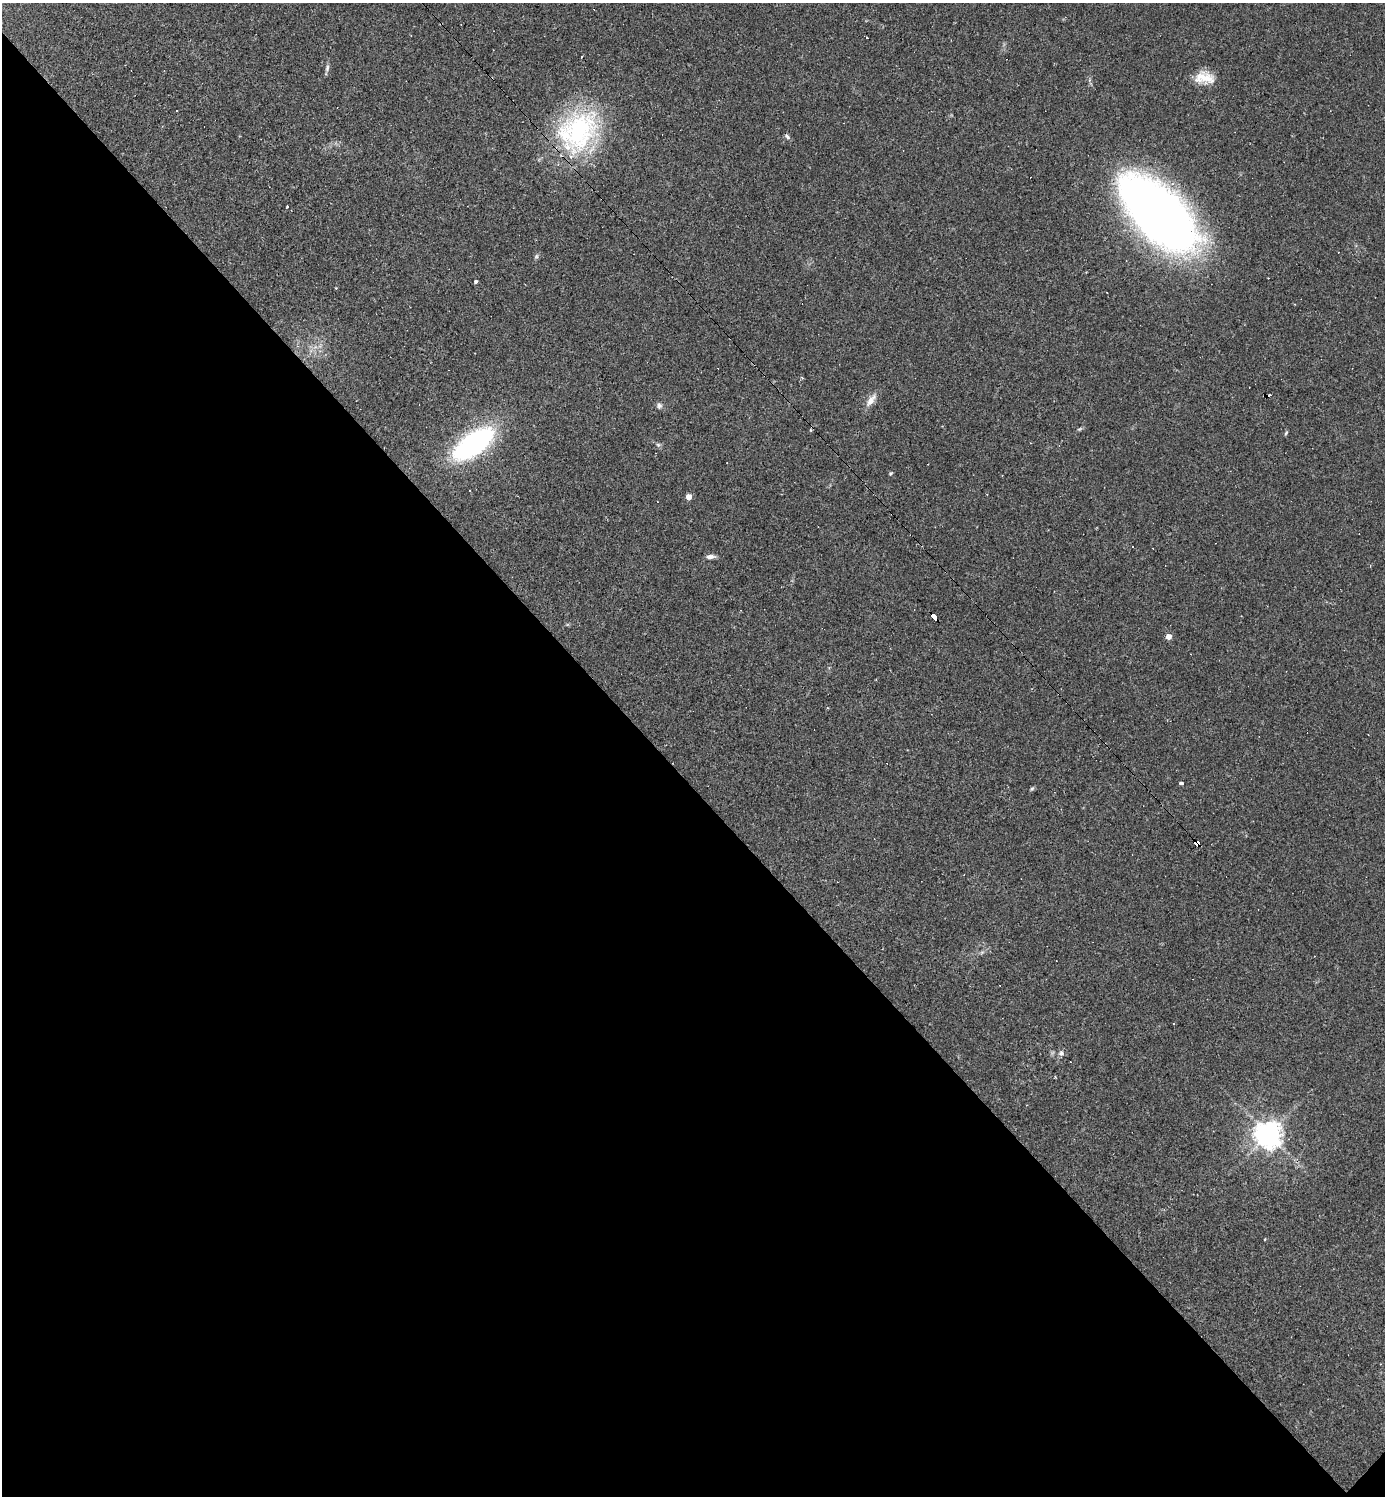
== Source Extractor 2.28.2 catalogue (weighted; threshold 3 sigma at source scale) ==
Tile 14 of 4 x 4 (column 2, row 4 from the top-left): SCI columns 1677-3059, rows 1-1494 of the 5976 x 5976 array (HDU 1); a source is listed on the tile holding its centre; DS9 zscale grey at full resolution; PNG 1387 x 1498 px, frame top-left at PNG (2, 3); no overlay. Shown black and unused: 48% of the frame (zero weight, under 2 of 3 exposures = <1% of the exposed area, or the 3 px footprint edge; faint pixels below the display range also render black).
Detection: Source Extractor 2.28.2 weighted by HDU 2 'WHT'; one run over the whole footprint, this tile lists its part. Background 0.0635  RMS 0.0069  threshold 0.0312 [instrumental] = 3 sigma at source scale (4.5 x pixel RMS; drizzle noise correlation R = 1.50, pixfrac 1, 0.05/0.05 arcsec/px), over >= 5 px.
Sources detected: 40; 10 cosmic-ray / hot-pixel residue — not listed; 2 inside a brighter listed object's ellipse — not listed separately; the other 28 listed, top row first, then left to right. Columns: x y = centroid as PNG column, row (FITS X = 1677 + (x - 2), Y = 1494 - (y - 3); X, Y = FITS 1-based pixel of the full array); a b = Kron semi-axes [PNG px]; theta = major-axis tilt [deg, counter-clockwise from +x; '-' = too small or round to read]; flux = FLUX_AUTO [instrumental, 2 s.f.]
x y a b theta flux
867 38 3 2 - 0.5
327 68 10 5 73 1.9
1205 78 27 13 -2 13
176 110 3 3 - 1.3
579 131 61 44 63 110
787 136 9 5 -44 1.5
287 206 3 3 - 1.9
1159 214 83 40 -46 600
536 256 6 5 - 1.2
476 282 4 3 - 1.3
871 400 21 8 55 5.9
659 406 7 7 - 2
1079 429 8 4 31 1.1
810 430 5 3 - 0.69
1286 433 6 3 47 0.85
473 444 33 15 36 170
658 445 6 5 - 1.3
891 473 5 4 - 1
688 497 4 4 - 7.1
710 556 11 5 2 2.8
933 616 6 4 -46 83
1169 636 4 4 - 6.3
1181 783 4 3 - 2.1
1032 789 6 5 - 1
1197 844 5 4 - 190
1174 1023 3 2 - 0.53
1061 1053 8 7 - 2.4
1268 1134 8 8 - 870
Overlapping masked pixels (flux is a lower limit): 3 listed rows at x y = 579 131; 933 616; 1197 844